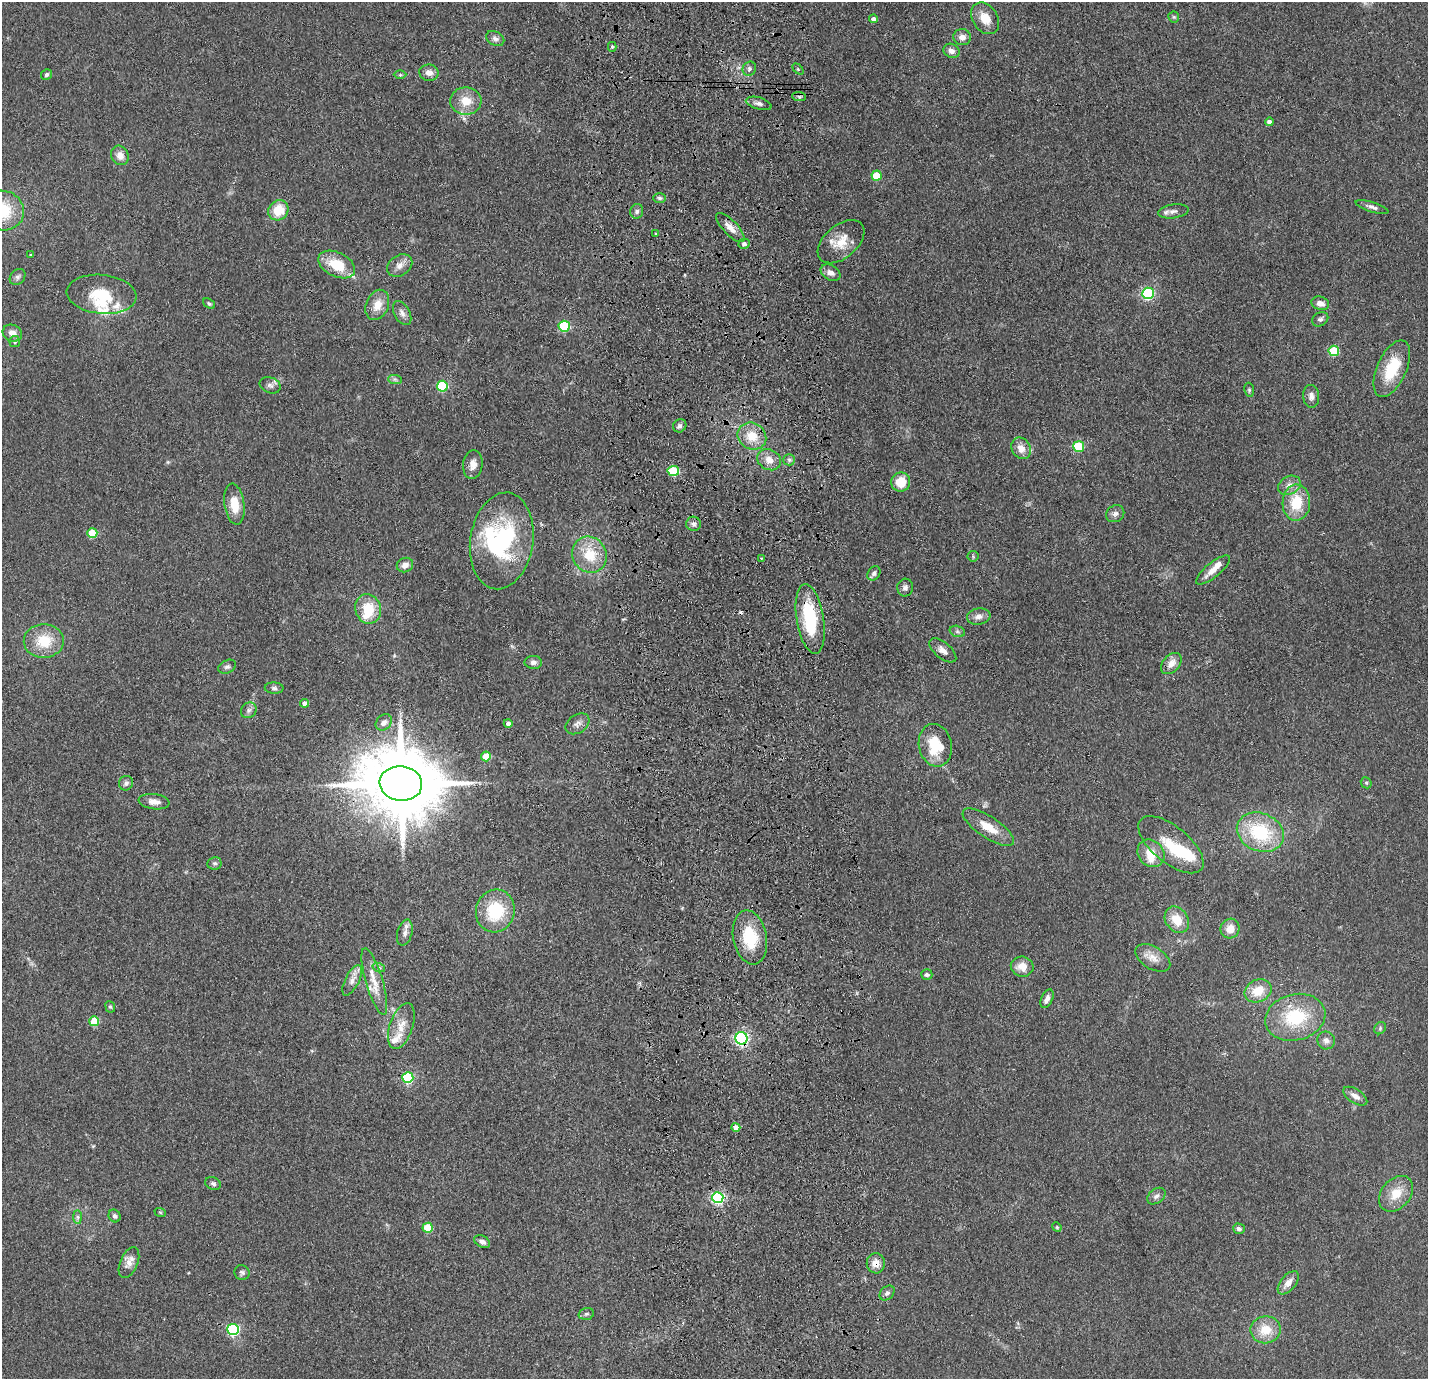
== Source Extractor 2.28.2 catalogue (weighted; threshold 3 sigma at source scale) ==
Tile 5 of 3 x 3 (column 2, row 2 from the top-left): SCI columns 1541-2966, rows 1474-2850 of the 4506 x 4324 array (HDU 1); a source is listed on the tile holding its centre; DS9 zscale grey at full resolution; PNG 1430 x 1381 px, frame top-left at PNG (2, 2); each listed source drawn as its Kron ellipse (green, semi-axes under 4 px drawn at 4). Shown black and unused: <1% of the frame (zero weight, under 3 of 4 exposures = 6% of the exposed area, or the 3 px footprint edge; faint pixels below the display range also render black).
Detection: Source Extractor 2.28.2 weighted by HDU 2 'WHT'; one run over the whole footprint, this tile lists its part. Background 0.0671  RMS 0.0078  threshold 0.0351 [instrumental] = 3 sigma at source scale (4.5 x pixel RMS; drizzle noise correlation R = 1.50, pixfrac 1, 0.05/0.05 arcsec/px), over >= 5 px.
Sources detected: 154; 4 inside a brighter object's white glare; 1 cosmic-ray / hot-pixel residue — neither listed nor drawn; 8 inside a brighter listed object's ellipse — not listed separately; the other 141 listed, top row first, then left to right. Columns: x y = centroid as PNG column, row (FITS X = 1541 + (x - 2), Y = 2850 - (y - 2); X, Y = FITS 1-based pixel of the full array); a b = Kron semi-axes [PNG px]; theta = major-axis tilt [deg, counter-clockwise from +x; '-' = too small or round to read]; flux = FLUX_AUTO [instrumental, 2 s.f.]
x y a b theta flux
1174 17 6 5 - 1.2
985 18 17 12 -56 12
874 19 4 4 - 3.4
962 37 9 8 - 5.5
495 38 10 7 -27 2.9
612 47 5 4 - 1.3
952 51 8 6 -28 3.9
749 69 7 6 - 2.2
798 69 6 4 -45 0.98
429 73 9 8 - 5.2
47 75 6 5 - 1.7
400 75 6 4 1 1.1
799 97 7 4 -2 1.7
466 101 15 13 -2 14
759 103 13 6 -16 3.1
1269 122 4 4 - 3.5
120 155 10 8 -63 6.3
876 176 5 5 - 21
659 198 6 5 - 1.6
1372 207 17 5 -18 3.2
278 210 11 9 40 19
2 211 22 20 -13 36
637 211 7 6 - 2.4
1173 211 15 7 8 4.2
730 227 19 7 -46 7.1
656 234 3 3 - 2.1
841 242 27 16 40 17
744 244 5 5 - 2.6
31 255 4 3 - 1.2
337 265 19 12 -26 25
400 265 14 10 34 5.6
831 273 11 7 -29 4.4
18 277 9 7 46 2.4
1148 293 6 5 - 100
102 294 35 19 -5 28
1320 303 9 6 -17 5.4
209 304 6 4 -38 1.3
377 305 16 11 67 10
402 313 13 7 -61 4.2
1320 319 8 6 34 2.2
564 326 5 5 - 65
12 333 10 8 -24 5.7
15 342 5 5 - 1.8
1334 351 5 5 - 40
1392 369 30 14 66 30
395 379 7 4 -1 1.6
270 385 11 7 -19 3.3
442 386 5 5 - 57
1249 390 7 4 -82 1.3
1311 396 11 8 -83 4
680 426 7 6 - 2.3
752 436 15 13 -33 15
1079 447 5 5 - 40
1021 448 11 9 -58 7.7
769 460 12 10 -28 7.6
789 460 6 5 - 1.7
473 464 14 9 83 6.1
673 471 5 5 - 39
901 482 9 9 - 16
1289 485 12 9 26 5.4
1296 503 18 14 88 25
234 504 20 10 -82 15
1115 514 9 8 - 3.5
693 524 7 7 - 2.6
92 533 5 5 - 29
502 541 48 31 81 93
589 555 18 17 - 24
973 556 5 5 - 1
761 558 3 3 - 0.67
405 565 8 7 - 5.2
1213 570 21 7 40 7.6
874 573 8 6 56 2.1
905 588 9 8 - 3.2
368 609 15 12 -73 20
979 616 12 8 9 4.5
810 619 35 13 -81 50
957 631 8 5 -18 1.9
44 641 20 16 2 23
943 650 16 8 -39 5.6
533 662 8 6 -1 2.8
1171 664 12 8 47 7.1
227 667 9 6 23 2.3
274 688 9 5 -2 2
305 703 4 4 - 6.5
249 710 8 7 - 2.7
384 722 9 7 45 4.2
508 724 4 4 - 4.2
577 724 13 9 33 4
935 745 21 16 -77 29
486 756 5 5 - 18
126 783 7 7 - 2.8
1366 783 6 5 - 1.1
401 784 21 17 -8 9900
154 802 15 7 -7 5.7
988 827 30 10 -33 16
1260 832 24 19 -22 52
1171 845 39 18 -39 27
1151 853 15 12 -49 14
214 863 7 6 - 2
495 911 21 19 75 39
1177 920 14 11 -54 14
1230 929 10 9 - 8.7
405 933 13 7 75 4.2
750 937 27 17 -79 31
1153 958 19 11 -31 8.2
1022 967 11 10 - 9.5
379 968 6 4 -19 1.3
927 975 6 5 - 2.4
352 980 17 7 63 5.6
374 982 34 8 -73 13
1258 991 14 11 24 15
1047 999 10 5 65 3.7
110 1007 6 4 -67 1.2
1295 1017 30 23 14 47
94 1021 5 5 - 25
401 1026 24 11 71 12
1380 1028 6 5 - 1.6
741 1038 6 6 - 150
1326 1040 9 8 - 4
408 1078 5 5 - 69
1355 1096 13 7 -33 4.6
736 1127 4 4 - 9.5
213 1184 8 6 -24 2.2
1396 1194 20 14 49 15
1156 1196 10 7 36 3.3
718 1197 5 5 - 120
160 1212 6 3 -19 0.88
115 1216 6 5 - 2.4
78 1217 7 4 -89 1.7
1057 1227 5 4 - 0.95
428 1228 5 5 - 32
1239 1229 6 5 - 2.2
482 1242 8 6 -30 3.8
129 1262 16 8 67 6.3
876 1263 10 9 - 7.6
242 1272 8 7 - 2.2
1288 1283 14 7 50 6.8
887 1293 8 6 45 2.4
586 1314 8 5 15 1.9
233 1329 6 5 - 100
1266 1330 15 13 8 16
Overlapping masked pixels (flux is a lower limit): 4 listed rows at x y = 810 619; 401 784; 741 1038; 876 1263
Isophote crosses this tile's border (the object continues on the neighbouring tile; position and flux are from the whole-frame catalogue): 1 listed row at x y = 2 211